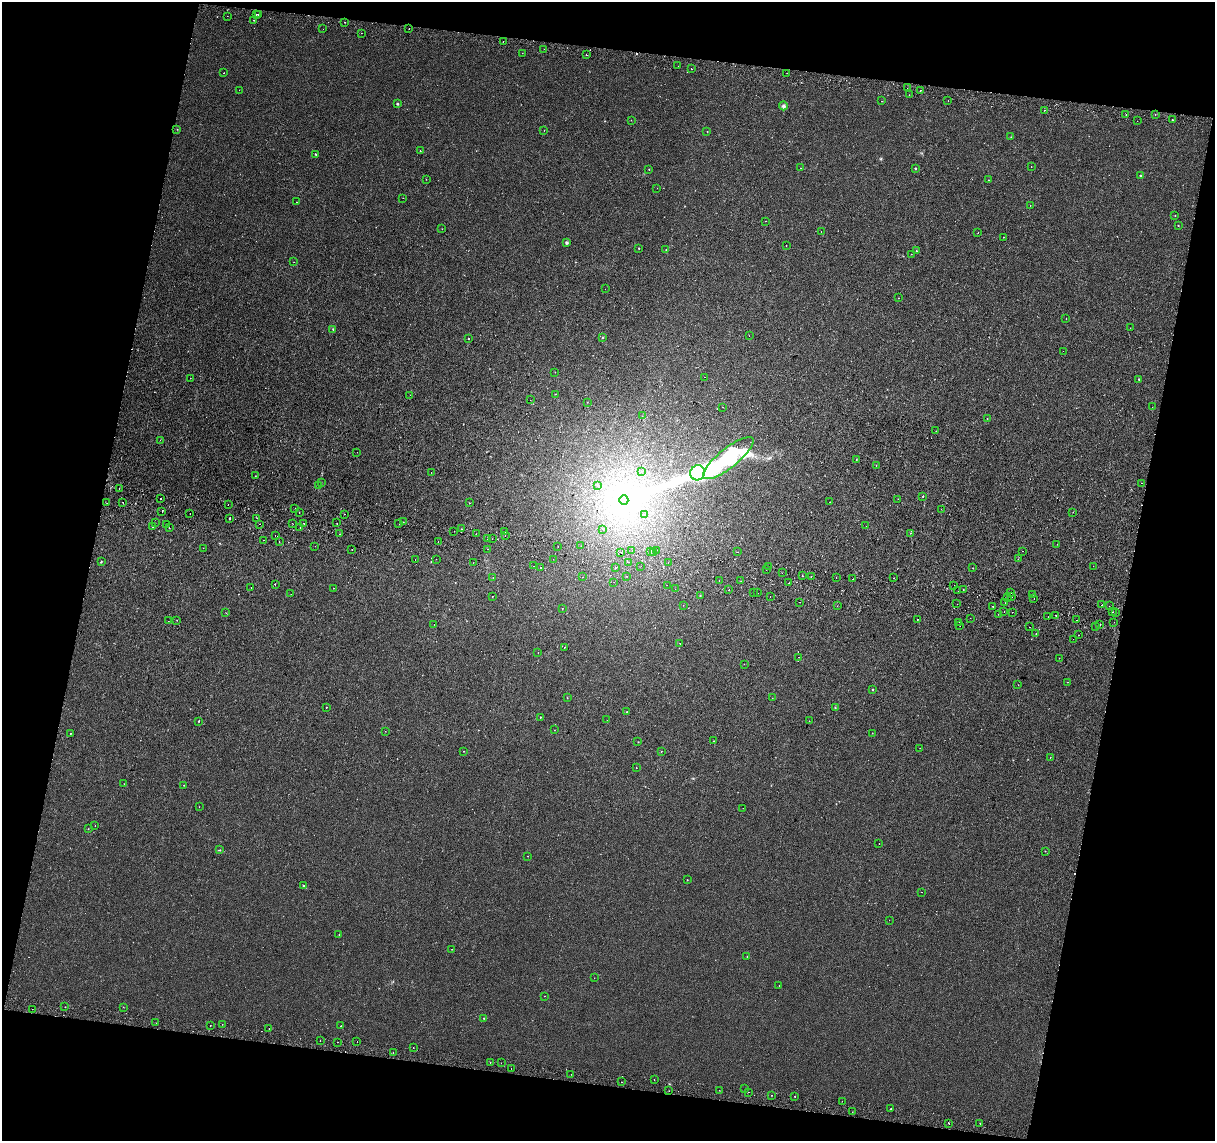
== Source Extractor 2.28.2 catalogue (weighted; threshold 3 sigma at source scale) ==
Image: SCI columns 25-4874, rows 283-4838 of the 4894 x 5182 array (HDU 1 of 3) = the unmasked area's bounding box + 8 px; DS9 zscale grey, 4 x 4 block average (1 PNG px = mean of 4 x 4 image px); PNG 1217 x 1143 px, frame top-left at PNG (2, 2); each listed source drawn as its Kron ellipse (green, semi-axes under 4 px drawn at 4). Shown black and unused: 24% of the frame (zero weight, under 2 of 3 exposures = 3% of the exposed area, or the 3 px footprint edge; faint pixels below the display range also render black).
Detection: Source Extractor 2.28.2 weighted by HDU 2 'WHT'. Background 5.13e-04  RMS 0.0039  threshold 0.0174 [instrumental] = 3 sigma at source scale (4.5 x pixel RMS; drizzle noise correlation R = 1.50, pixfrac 1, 0.0396/0.0396 arcsec/px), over >= 5 px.
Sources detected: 358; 3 too faint to see at this stretch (4 x 4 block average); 8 inside a brighter object's white glare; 25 cosmic-ray / hot-pixel residue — neither listed nor drawn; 4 coinciding with a brighter row at this scale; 1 inside a brighter listed object's ellipse — not listed separately; the other 317 listed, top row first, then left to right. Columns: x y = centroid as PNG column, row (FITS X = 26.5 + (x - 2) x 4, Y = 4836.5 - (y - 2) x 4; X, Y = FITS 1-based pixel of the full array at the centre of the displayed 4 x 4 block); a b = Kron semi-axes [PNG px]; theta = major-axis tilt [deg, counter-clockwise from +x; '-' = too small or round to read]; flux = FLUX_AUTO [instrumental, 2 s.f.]
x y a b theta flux
256 14 2 2 - 4.7
259 14 2 2 - 5.3
227 16 2 2 - 0.34
254 20 2 2 - 3.3
345 22 2 2 - 1.2
323 29 2 2 - 0.34
409 29 2 2 - 0.92
361 33 2 2 - 1.1
503 41 2 2 - 2.1
544 49 2 2 - 0.48
522 53 2 2 - 1.3
586 55 2 2 - 14
678 66 2 2 - 1.1
691 69 2 2 - 5
224 73 2 2 - 1.9
787 73 2 2 - 0.63
907 88 2 2 - 0.62
239 90 2 2 - 0.43
920 90 2 2 - 3.2
909 95 2 2 - 0.36
882 101 2 2 - 0.97
948 101 2 2 - 1.5
397 104 2 2 - 2.9
783 106 4 3 - 3.8
1044 110 2 2 - 1.1
1155 114 2 2 - 0.61
1126 115 2 2 - 0.84
631 120 2 2 - 0.48
1172 120 2 2 - 2.9
1137 121 2 2 - 0.62
177 129 2 2 - 0.78
544 130 2 2 - 3.4
707 132 2 2 - 0.73
1011 137 2 2 - 0.98
420 151 2 2 - 0.81
316 154 3 2 - 1.9
1031 166 2 2 - 0.49
801 168 2 2 - 2.1
649 169 2 2 - 0.94
915 169 2 2 - 1.5
1140 175 2 2 - 2.3
426 179 2 2 - 0.44
988 180 2 2 - 0.82
657 188 2 2 - 0.31
403 198 2 2 - 0.3
296 202 2 2 - 0.46
1030 205 2 2 - 0.43
1175 216 2 2 - 0.65
766 221 2 2 - 0.41
1178 225 2 2 - 1.1
442 229 2 2 - 0.55
821 232 2 2 - 1.8
978 233 2 2 - 1.6
1003 237 2 2 - 0.68
567 242 3 3 - 2.7
786 246 2 2 - 0.66
639 248 2 2 - 0.89
666 249 2 2 - 0.59
916 251 2 2 - 0.81
911 254 2 2 - 0.66
294 262 2 2 - 0.36
605 289 2 2 - 2.5
899 298 2 2 - 0.47
1066 319 2 2 - 1.3
1130 328 2 2 - 1.3
333 329 2 2 - 1.2
749 336 2 2 - 0.94
602 337 2 2 - 1.9
469 339 2 2 - 1.5
1063 351 2 2 - 0.37
555 372 2 2 - 0.47
705 377 2 2 - 0.63
190 378 2 2 - 1.7
1139 379 2 2 - 1.1
556 394 2 2 - 0.65
410 395 2 2 - 0.31
530 400 2 2 - 0.57
587 402 2 2 - 0.66
722 407 2 2 - 0.95
1152 407 2 2 - 0.27
642 416 2 2 - 0.42
987 418 2 2 - 2.2
936 431 2 2 - 0.58
160 440 2 2 - 0.51
357 452 2 2 - 0.51
728 458 31 9 39 260
856 459 2 2 - 0.72
876 466 2 2 - 1.8
431 472 2 2 - 0.46
641 472 2 2 - 0.32
698 473 7 7 - 400
255 476 2 2 - 0.52
321 482 2 2 - 4.5
1141 483 2 2 - 0.42
597 485 2 2 - 0.34
319 486 2 2 - 0.63
119 488 2 2 - 2
923 496 2 2 - 1.1
161 499 2 2 - 10
898 499 2 2 - 0.56
624 500 4 4 - 230
123 502 2 2 - 6
830 502 2 2 - 0.45
107 503 2 2 - 0.86
469 503 2 2 - 0.71
228 505 2 2 - 1.2
295 509 2 2 - 0.95
941 509 2 2 - 4.1
162 511 2 2 - 2
299 512 2 2 - 0.58
1073 512 2 2 - 0.46
190 513 2 2 - 3.1
345 514 2 2 - 1.1
645 514 2 2 - 0.5
257 518 2 2 - 0.41
230 519 2 2 - 9.1
403 522 2 2 - 0.93
155 523 2 2 - 1.9
292 523 2 2 - 0.97
304 523 2 2 - 1.5
337 523 2 2 - 1.1
167 524 2 2 - 2.2
260 524 2 2 - 280
399 524 2 2 - 1.8
153 526 2 2 - 4.6
866 526 2 2 - 0.85
300 527 2 2 - 0.73
169 528 2 2 - 1.5
461 529 2 2 - 1.6
603 529 2 2 - 0.59
454 531 2 2 - 1.1
504 532 2 2 - 2.1
910 533 2 2 - 1.1
340 534 2 2 - 3.6
476 534 2 2 - 0.56
275 535 2 2 - 0.89
505 536 2 2 - 4
488 539 2 2 - 1.6
492 539 2 2 - 0.49
263 540 2 2 - 1.2
279 542 2 2 - 0.46
438 542 2 2 - 5
1057 544 2 2 - 0.4
315 546 2 2 - 1.4
558 546 2 2 - 0.78
581 546 2 2 - 0.53
203 548 2 2 - 0.45
352 549 2 2 - 5.4
488 549 2 2 - 6
632 550 2 2 - 0.57
656 550 2 2 - 0.42
651 551 2 2 - 3.4
1023 551 2 2 - 1.5
621 552 2 2 - 0.41
653 552 2 2 - 12
737 552 2 2 - 4
415 559 2 2 - 0.76
436 559 2 2 - 0.33
553 559 2 2 - 0.5
1018 559 2 2 - 0.55
101 561 2 2 - 1.6
629 562 2 2 - 0.36
668 562 2 2 - 2.4
473 563 2 2 - 0.44
534 566 2 2 - 0.5
641 566 2 2 - 1.6
1093 566 2 2 - 0.95
769 567 2 2 - 3.6
541 568 2 2 - 8.5
616 568 2 2 - 0.59
973 568 2 2 - 0.54
766 569 2 2 - 2.4
782 573 2 2 - 0.54
626 576 2 2 - 0.54
802 576 2 2 - 1
811 576 2 2 - 3.1
583 577 2 2 - 0.56
836 577 2 2 - 0.86
493 578 2 2 - 0.4
893 578 2 2 - 0.44
853 579 2 2 - 2.5
719 581 2 2 - 3.1
741 581 2 2 - 0.68
614 582 2 2 - 0.85
788 583 2 2 - 2.3
275 584 2 2 - 9.3
667 585 2 2 - 3.1
954 585 2 2 - 0.34
251 587 2 2 - 0.88
333 588 2 2 - 0.87
675 589 2 2 - 0.41
963 589 2 2 - 2
729 590 2 2 - 4.1
958 591 2 2 - 2.6
753 593 2 2 - 0.76
757 593 2 2 - 12
1011 593 2 2 - 0.74
291 594 2 2 - 0.41
1032 595 2 2 - 2.6
492 596 2 2 - 2.1
700 596 2 2 - 1.2
770 596 2 2 - 0.8
1007 597 2 2 - 1.4
1012 597 2 2 - 0.76
1034 599 2 2 - 0.51
800 602 2 2 - 0.48
1005 603 2 2 - 0.86
957 604 2 2 - 0.52
683 605 2 2 - 0.49
1101 605 2 2 - 2.6
837 606 2 2 - 0.44
993 606 2 2 - 3.6
1110 606 2 2 - 0.53
562 608 2 2 - 0.63
1004 612 2 2 - 2.4
1012 612 2 2 - 0.52
1112 612 2 2 - 3.2
226 613 2 2 - 0.38
1115 613 2 2 - 0.62
998 614 2 2 - 1.4
1056 615 2 2 - 2.3
1048 617 2 2 - 0.52
970 618 2 2 - 2
917 619 2 2 - 1.4
177 620 2 2 - 0.49
1076 620 2 2 - 1.2
168 621 2 2 - 1.4
958 622 2 2 - 1.2
1114 622 2 2 - 0.36
434 624 2 2 - 0.4
1100 624 2 2 - 11
960 626 2 2 - 1.8
1095 626 2 2 - 1.4
1029 627 2 2 - 2.5
1036 634 2 2 - 0.44
1078 635 2 2 - 6.6
1073 639 2 2 - 3.9
680 643 2 2 - 2.2
565 647 2 2 - 1.6
538 652 2 2 - 2.5
798 657 2 2 - 1.4
1059 658 2 2 - 0.46
744 664 2 2 - 0.87
1067 682 2 2 - 2.3
1018 685 2 2 - 0.51
872 689 2 2 - 1.1
567 698 2 2 - 0.6
772 698 2 2 - 0.33
326 707 2 2 - 0.75
835 707 2 2 - 0.84
627 712 2 2 - 0.99
540 717 2 2 - 1.1
607 720 2 2 - 0.51
198 721 2 2 - 0.67
809 721 2 2 - 0.58
554 730 2 2 - 0.46
385 731 2 2 - 0.39
70 733 2 2 - 0.65
872 733 2 2 - 0.67
714 741 2 2 - 0.85
638 742 2 2 - 0.64
920 748 2 2 - 0.38
464 751 2 2 - 2.3
661 752 2 2 - 0.69
1050 757 2 2 - 0.62
636 768 2 2 - 7.5
124 784 2 2 - 0.76
184 785 2 2 - 0.62
199 807 2 2 - 0.34
743 808 2 2 - 0.28
95 825 2 2 - 1.3
88 829 2 2 - 0.46
879 844 2 2 - 1.6
220 850 2 2 - 1
1045 851 2 2 - 0.5
528 856 2 2 - 0.89
687 880 2 2 - 0.71
303 886 2 2 - 1.3
922 892 2 2 - 0.64
889 920 2 2 - 0.61
339 935 2 2 - 0.65
451 949 2 2 - 0.42
747 957 2 2 - 0.52
594 978 2 2 - 0.4
779 986 2 2 - 1.6
545 996 2 2 - 0.78
65 1007 2 2 - 26
123 1007 2 2 - 0.49
32 1009 2 2 - 0.42
484 1018 2 2 - 0.89
156 1023 2 2 - 0.39
222 1024 2 2 - 0.39
210 1025 2 2 - 0.66
341 1026 2 2 - 0.86
269 1028 2 2 - 3.3
320 1040 2 2 - 1.1
338 1042 2 2 - 0.75
357 1042 2 2 - 4.3
413 1047 2 2 - 0.82
393 1053 2 2 - 3.9
490 1062 2 2 - 1.1
501 1063 2 2 - 1.1
511 1069 2 2 - 1.1
571 1074 2 2 - 0.41
654 1080 2 2 - 0.69
621 1082 2 2 - 0.48
745 1089 2 2 - 2.1
719 1090 2 2 - 0.41
669 1091 2 2 - 0.39
749 1092 2 2 - 3.4
772 1095 2 2 - 1.4
795 1096 2 2 - 2
842 1101 2 2 - 1
891 1109 2 2 - 1.4
852 1112 2 2 - 1.5
949 1123 2 2 - 5.1
980 1123 2 2 - 4.3
Overlapping masked pixels (flux is a lower limit): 1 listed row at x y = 260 524
Diffuse or blended objects may show on this block-average render without a row.